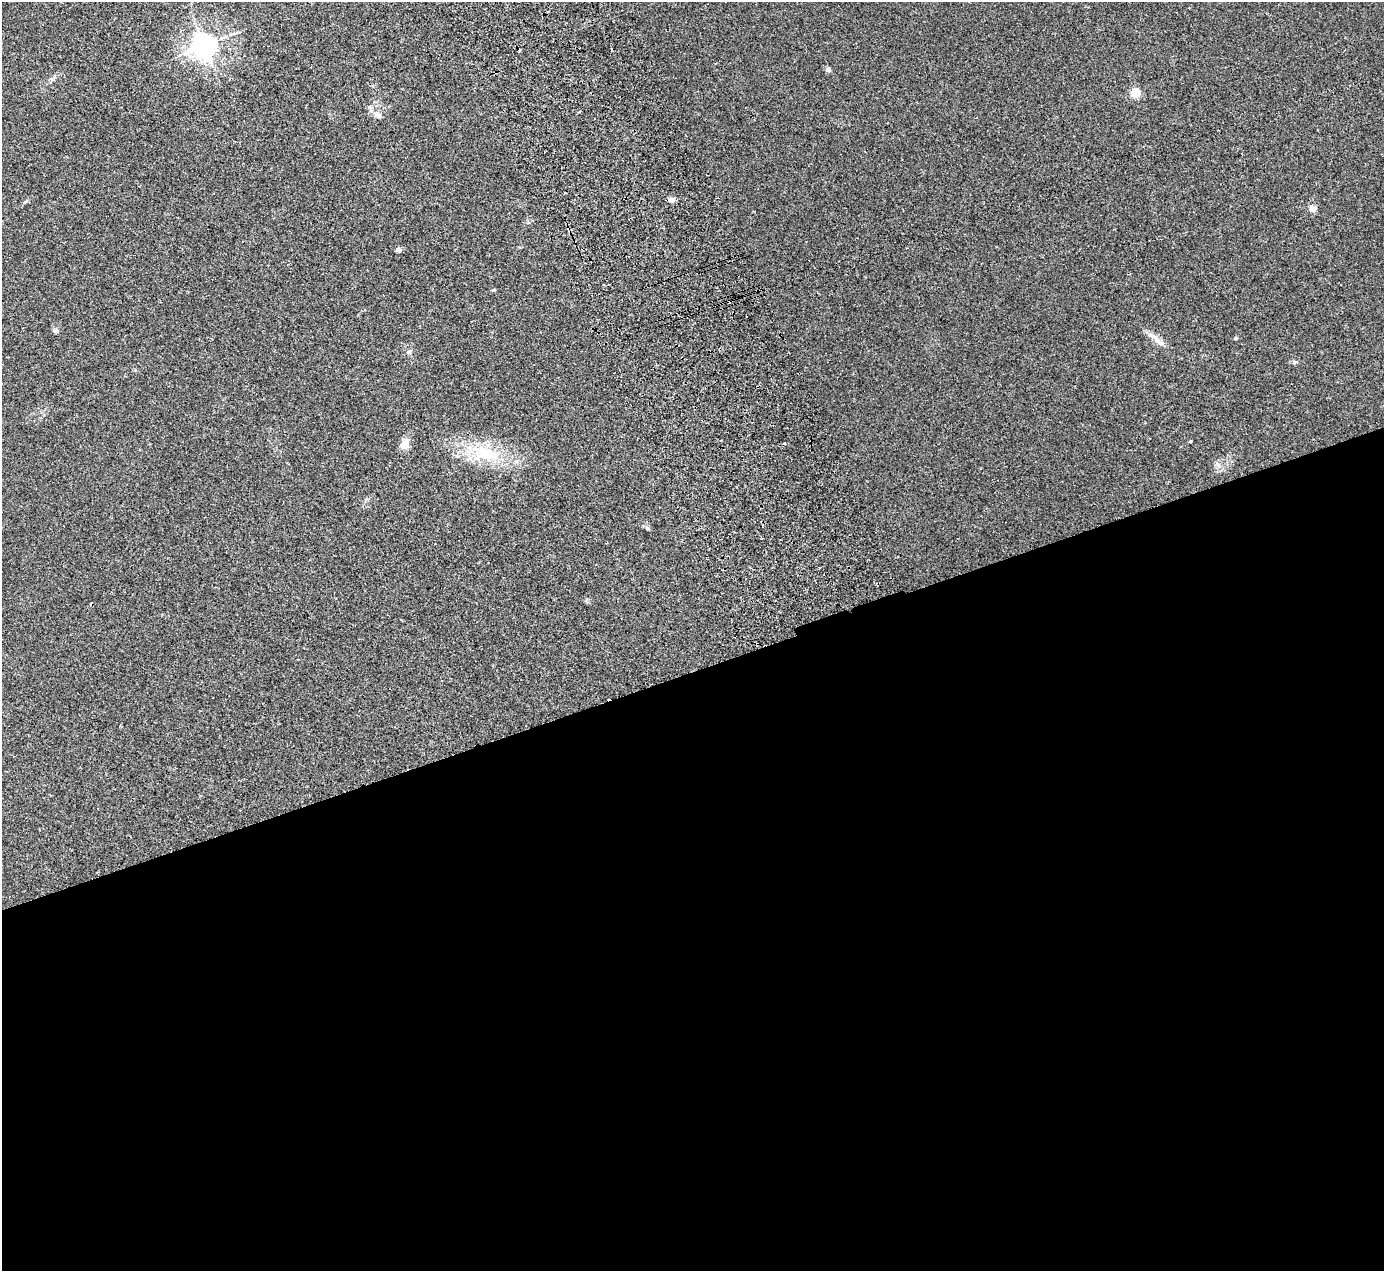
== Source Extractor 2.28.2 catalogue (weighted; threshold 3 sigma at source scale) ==
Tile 15 of 4 x 4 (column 3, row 4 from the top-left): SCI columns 2820-4201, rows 310-1578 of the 5637 x 5567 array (HDU 1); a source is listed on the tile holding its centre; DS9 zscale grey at full resolution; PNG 1386 x 1273 px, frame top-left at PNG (2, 2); no overlay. Shown black and unused: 47% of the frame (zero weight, under 2 of 3 exposures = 3% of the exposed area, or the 3 px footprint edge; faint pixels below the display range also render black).
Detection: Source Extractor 2.28.2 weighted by HDU 2 'WHT'; one run over the whole footprint, this tile lists its part. Background 0.0185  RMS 0.0063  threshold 0.0286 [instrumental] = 3 sigma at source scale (4.5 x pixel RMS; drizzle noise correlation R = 1.50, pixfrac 1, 0.05/0.05 arcsec/px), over >= 5 px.
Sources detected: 22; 6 cosmic-ray / hot-pixel residue — not listed; the other 16 listed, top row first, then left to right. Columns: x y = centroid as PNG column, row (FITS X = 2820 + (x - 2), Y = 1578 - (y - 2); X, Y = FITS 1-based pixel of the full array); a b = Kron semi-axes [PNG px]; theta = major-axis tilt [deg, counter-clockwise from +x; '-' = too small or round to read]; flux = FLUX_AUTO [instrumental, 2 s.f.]
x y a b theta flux
204 46 8 8 - 640
828 70 7 5 -15 1.7
52 79 6 6 - 1.3
1136 93 5 5 - 29
377 115 10 8 -43 3.3
671 200 6 5 - 3.6
1312 208 11 7 -41 2.5
398 250 5 4 - 2.9
56 331 6 6 - 1.2
1236 338 5 4 - 0.89
1159 341 26 7 -39 5.7
409 352 7 5 21 1.2
1190 441 3 3 - 1.2
405 445 12 9 42 5.7
485 453 49 23 -9 36
647 528 6 4 -71 0.82
Unlisted compact peaks at least as high as the median listed source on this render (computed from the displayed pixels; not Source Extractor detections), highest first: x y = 1294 362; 1217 464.